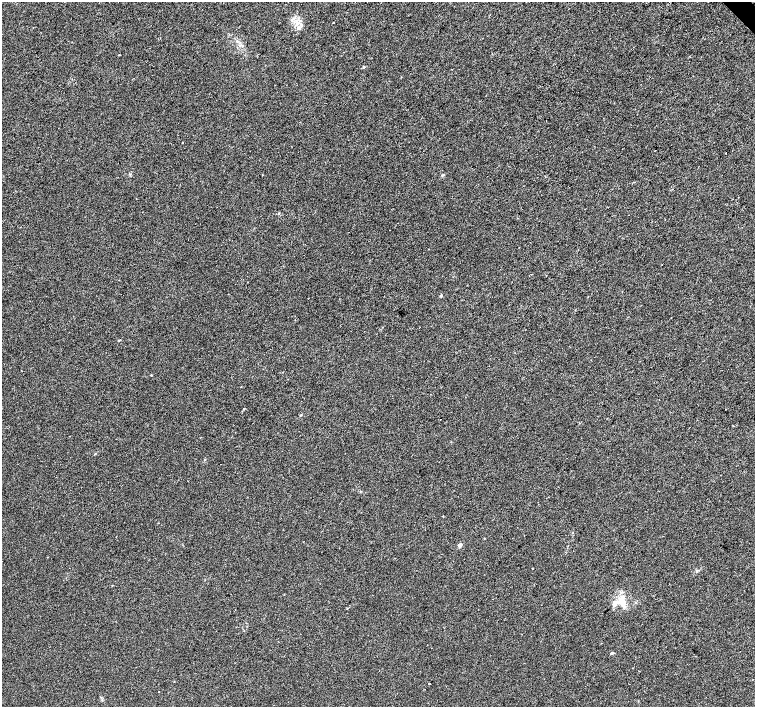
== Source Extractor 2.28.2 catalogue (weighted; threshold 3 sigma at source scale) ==
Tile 10 of 4 x 4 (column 2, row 3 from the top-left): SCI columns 1510-3015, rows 1627-3035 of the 6026 x 6004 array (HDU 1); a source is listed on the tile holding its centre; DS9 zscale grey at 2 x 2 block average (1 PNG px = mean of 2 x 2 image px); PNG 757 x 709 px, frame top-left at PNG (2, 2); no overlay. Shown black and unused: <1% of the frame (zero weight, under 2 of 3 exposures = <1% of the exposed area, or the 3 px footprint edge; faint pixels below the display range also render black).
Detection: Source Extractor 2.28.2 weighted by HDU 2 'WHT'; one run over the whole footprint, this tile lists its part. Background 0.00649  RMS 0.0046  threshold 0.0205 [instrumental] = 3 sigma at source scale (4.5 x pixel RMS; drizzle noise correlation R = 1.50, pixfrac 1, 0.0396/0.0396 arcsec/px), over >= 5 px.
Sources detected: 23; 2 inside a brighter listed object's ellipse — not listed separately; the other 21 listed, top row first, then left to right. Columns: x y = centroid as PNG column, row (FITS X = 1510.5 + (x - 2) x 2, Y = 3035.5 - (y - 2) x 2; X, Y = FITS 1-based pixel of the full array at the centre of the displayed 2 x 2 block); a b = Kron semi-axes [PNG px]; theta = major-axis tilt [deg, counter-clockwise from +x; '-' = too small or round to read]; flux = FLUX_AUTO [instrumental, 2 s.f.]
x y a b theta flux
333 23 2 2 - 0.59
301 24 4 2 - 1.1
119 55 2 2 - 0.57
364 67 3 3 - 1.1
182 143 2 2 - 1.2
655 150 2 2 - 0.4
726 153 2 2 - 18
130 174 3 2 - 0.82
262 175 2 2 - 3.6
443 175 4 2 - 0.97
519 247 2 2 - 0.36
441 296 4 2 - 0.94
151 375 2 2 - 0.53
244 408 2 2 - 1
440 419 2 2 - 2.3
460 545 2 2 - 8.7
532 568 2 2 - 0.86
622 604 18 7 -59 10
612 653 4 3 - 1.6
429 683 2 2 - 1.8
159 691 2 2 - 0.5
Diffuse or blended objects may show on this block-average render without a row.